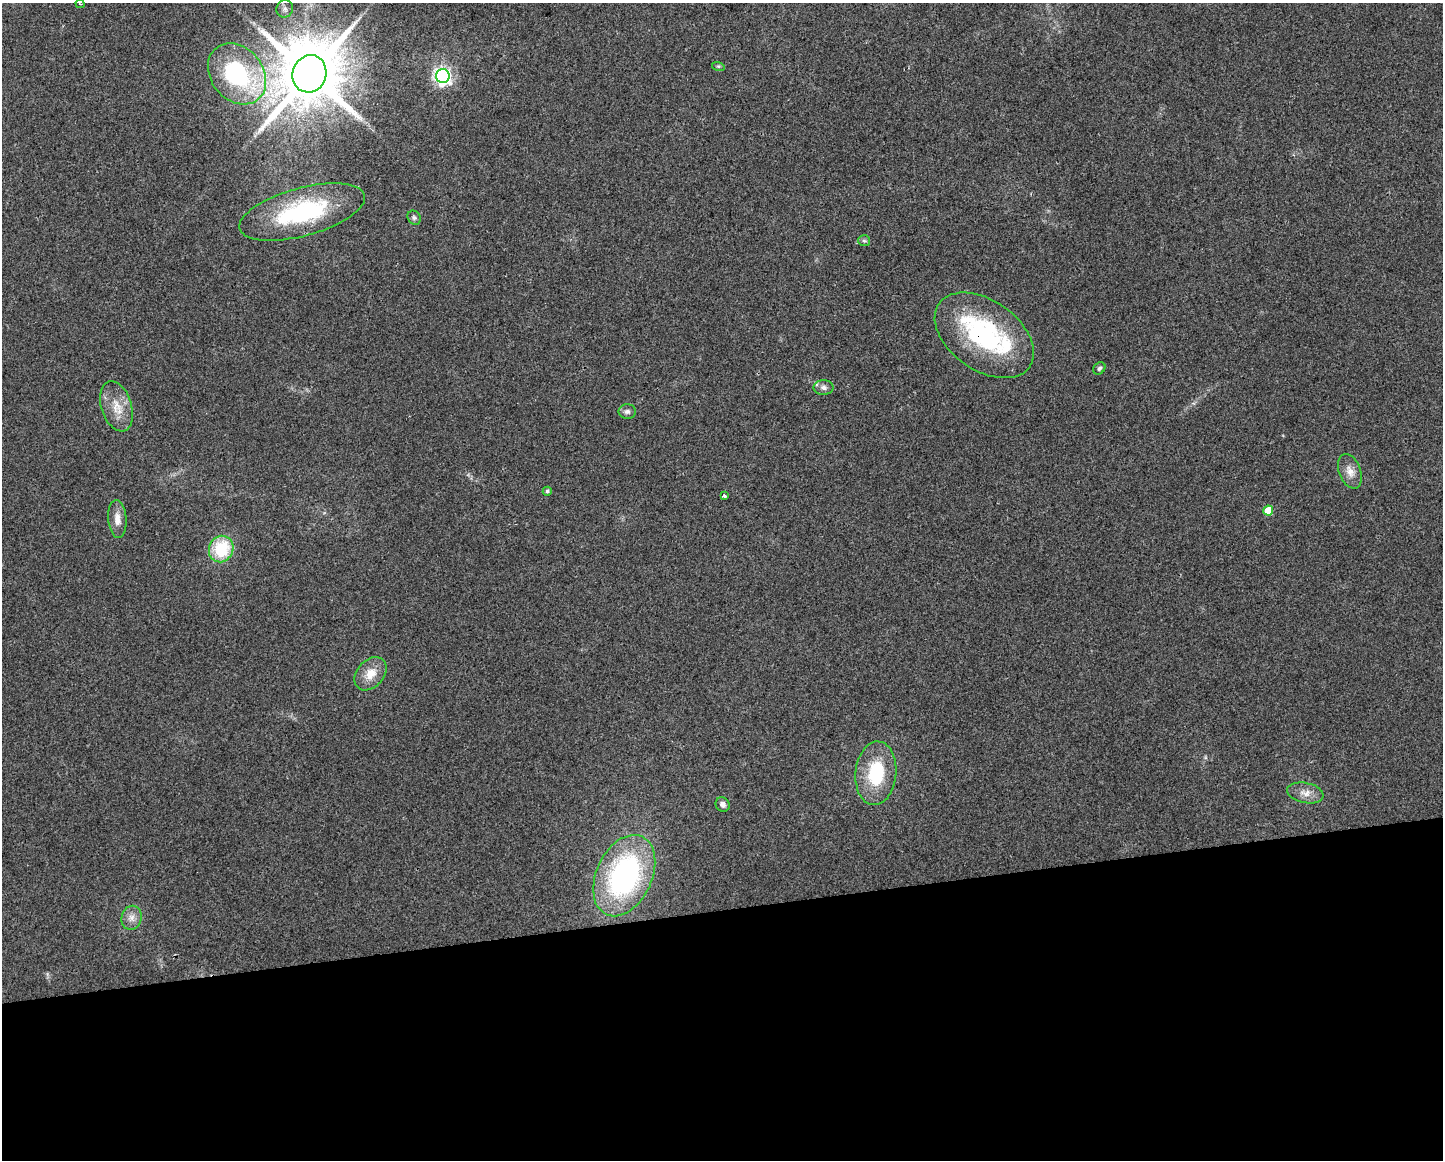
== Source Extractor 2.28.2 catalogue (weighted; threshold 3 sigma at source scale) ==
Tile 11 of 3 x 4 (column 2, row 4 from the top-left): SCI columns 1453-2893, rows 1-1158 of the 4391 x 4633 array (HDU 1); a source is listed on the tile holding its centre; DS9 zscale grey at full resolution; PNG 1445 x 1162 px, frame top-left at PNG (2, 3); each listed source drawn as its Kron ellipse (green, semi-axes under 4 px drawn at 4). Shown black and unused: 22% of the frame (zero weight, under 2 of 3 exposures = <1% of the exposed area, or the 3 px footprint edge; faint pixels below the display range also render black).
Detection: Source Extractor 2.28.2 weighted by HDU 2 'WHT'; one run over the whole footprint, this tile lists its part. Background 0.0515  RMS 0.0069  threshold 0.0308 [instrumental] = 3 sigma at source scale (4.5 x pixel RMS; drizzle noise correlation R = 1.50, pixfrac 1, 0.0396/0.0396 arcsec/px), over >= 5 px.
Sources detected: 29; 3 inside a brighter listed object's ellipse — not listed separately; the other 26 listed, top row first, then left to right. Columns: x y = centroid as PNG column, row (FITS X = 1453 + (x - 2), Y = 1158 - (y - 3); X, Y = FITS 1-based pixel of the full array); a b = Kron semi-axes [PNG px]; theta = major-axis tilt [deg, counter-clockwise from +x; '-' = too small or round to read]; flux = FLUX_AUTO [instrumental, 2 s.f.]
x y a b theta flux
80 4 4 2 - 0.62
285 9 9 8 - 2.9
718 66 6 4 -18 0.95
237 74 33 26 -51 87
309 74 19 17 72 6500
443 76 7 7 - 260
302 212 65 24 15 82
414 218 7 6 - 1.6
864 241 6 5 - 1.3
984 335 55 35 -35 95
1099 368 7 5 45 1.6
823 388 10 7 -1 2.8
116 406 26 15 -72 14
627 411 9 7 0 2.3
1350 471 18 11 -69 7
547 491 4 4 - 1.1
724 496 3 3 - 3
1268 510 5 5 - 16
117 519 19 9 -85 6.9
221 549 13 12 - 30
370 674 19 13 49 11
876 773 32 20 84 37
1305 793 18 10 -11 6.6
723 804 7 6 - 3
624 876 43 28 65 150
131 918 12 10 76 5.1
Overlapping masked pixels (flux is a lower limit): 1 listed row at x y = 984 335